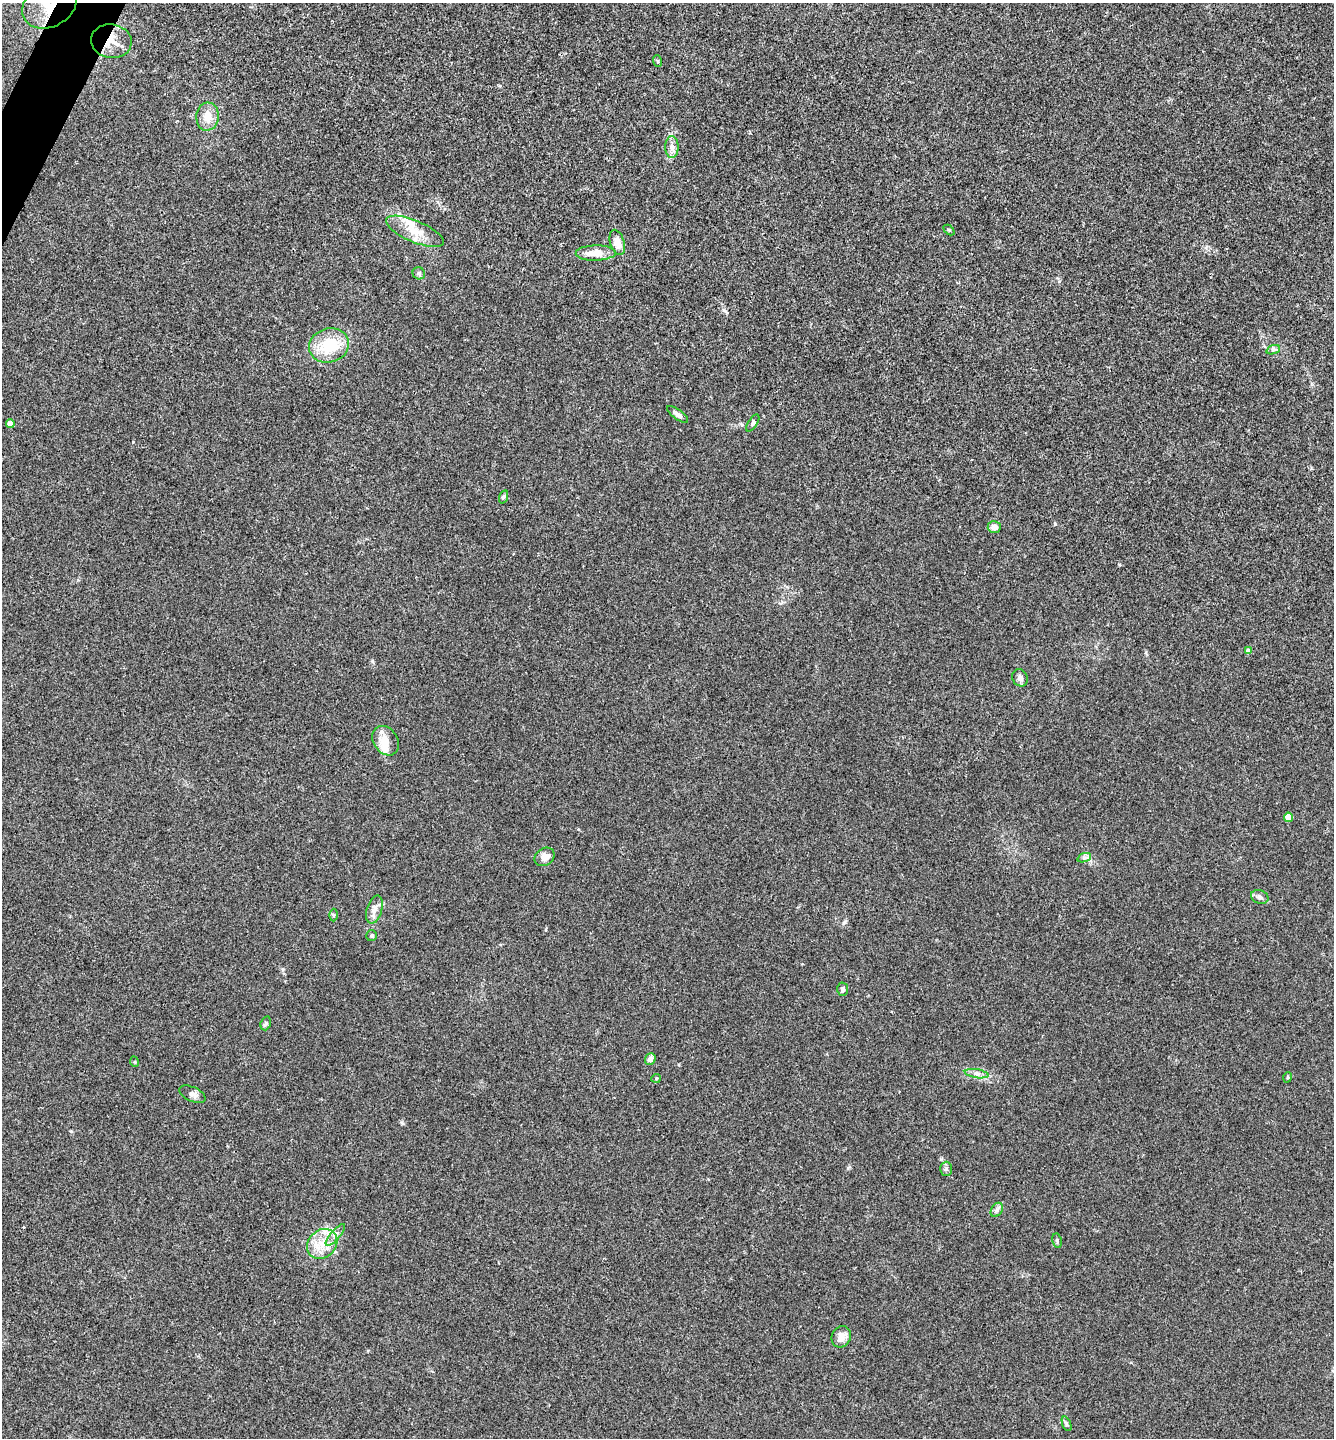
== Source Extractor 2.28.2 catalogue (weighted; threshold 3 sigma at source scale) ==
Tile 11 of 4 x 4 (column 3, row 3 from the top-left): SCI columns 2812-4143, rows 1442-2877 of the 5761 x 5752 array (HDU 1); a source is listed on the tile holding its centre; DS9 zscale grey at full resolution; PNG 1336 x 1440 px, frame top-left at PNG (2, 3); each listed source drawn as its Kron ellipse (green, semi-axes under 4 px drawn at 4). Shown black and unused: <1% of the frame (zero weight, under 3 of 4 exposures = <1% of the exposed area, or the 3 px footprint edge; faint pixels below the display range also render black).
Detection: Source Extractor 2.28.2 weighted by HDU 2 'WHT'; one run over the whole footprint, this tile lists its part. Background 0.0243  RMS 0.0045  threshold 0.0201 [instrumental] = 3 sigma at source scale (4.5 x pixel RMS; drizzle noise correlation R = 1.50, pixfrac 1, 0.05/0.05 arcsec/px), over >= 5 px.
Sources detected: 44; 1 inside a brighter object's white glare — neither listed nor drawn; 1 inside a brighter listed object's ellipse — not listed separately; the other 42 listed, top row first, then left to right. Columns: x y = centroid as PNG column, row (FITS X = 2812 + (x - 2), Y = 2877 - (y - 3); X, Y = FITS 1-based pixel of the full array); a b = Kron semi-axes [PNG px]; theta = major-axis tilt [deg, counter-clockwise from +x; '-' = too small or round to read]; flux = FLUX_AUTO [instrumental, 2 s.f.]
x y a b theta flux
50 5 29 21 29 17
111 41 20 17 -9 8
657 61 6 3 -70 0.51
207 117 14 11 85 5.4
672 147 11 6 -90 2.1
949 230 6 4 -44 0.57
415 231 31 10 -23 8.1
617 242 13 7 -73 5.1
596 253 20 7 1 7.3
419 273 6 6 - 1
329 345 20 17 17 16
1273 350 7 4 19 0.88
678 414 12 5 -37 1.8
753 423 10 4 56 0.91
10 424 4 4 - 3.9
503 497 7 4 71 0.7
994 527 6 6 - 2.6
1248 651 4 4 - 2.7
1020 678 9 7 -64 1.7
385 741 16 12 -57 5.7
1288 817 4 4 - 6
544 857 11 8 35 3.6
1084 858 7 4 18 0.92
1260 897 9 6 -21 1.4
374 910 14 7 73 3
334 915 6 4 -89 0.59
372 936 5 5 - 0.94
843 989 7 5 87 1.1
266 1023 7 5 72 0.69
650 1059 6 5 - 2.6
135 1062 5 3 - 0.38
977 1074 12 4 -9 1.6
1288 1077 5 3 - 0.35
656 1078 5 4 - 0.45
192 1094 14 7 -24 2
946 1169 7 6 - 0.98
997 1210 8 5 59 1.2
335 1235 14 4 49 1.8
1057 1241 7 4 -80 0.9
322 1244 16 13 44 8.2
841 1337 11 9 68 3.9
1067 1424 7 4 -68 0.76
Overlapping masked pixels (flux is a lower limit): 2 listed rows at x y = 50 5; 111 41
Isophote crosses this tile's border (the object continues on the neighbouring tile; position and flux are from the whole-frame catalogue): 1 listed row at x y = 50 5
Unlisted compact peaks at least as high as the median listed source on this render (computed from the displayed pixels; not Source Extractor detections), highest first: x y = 402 1123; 133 442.